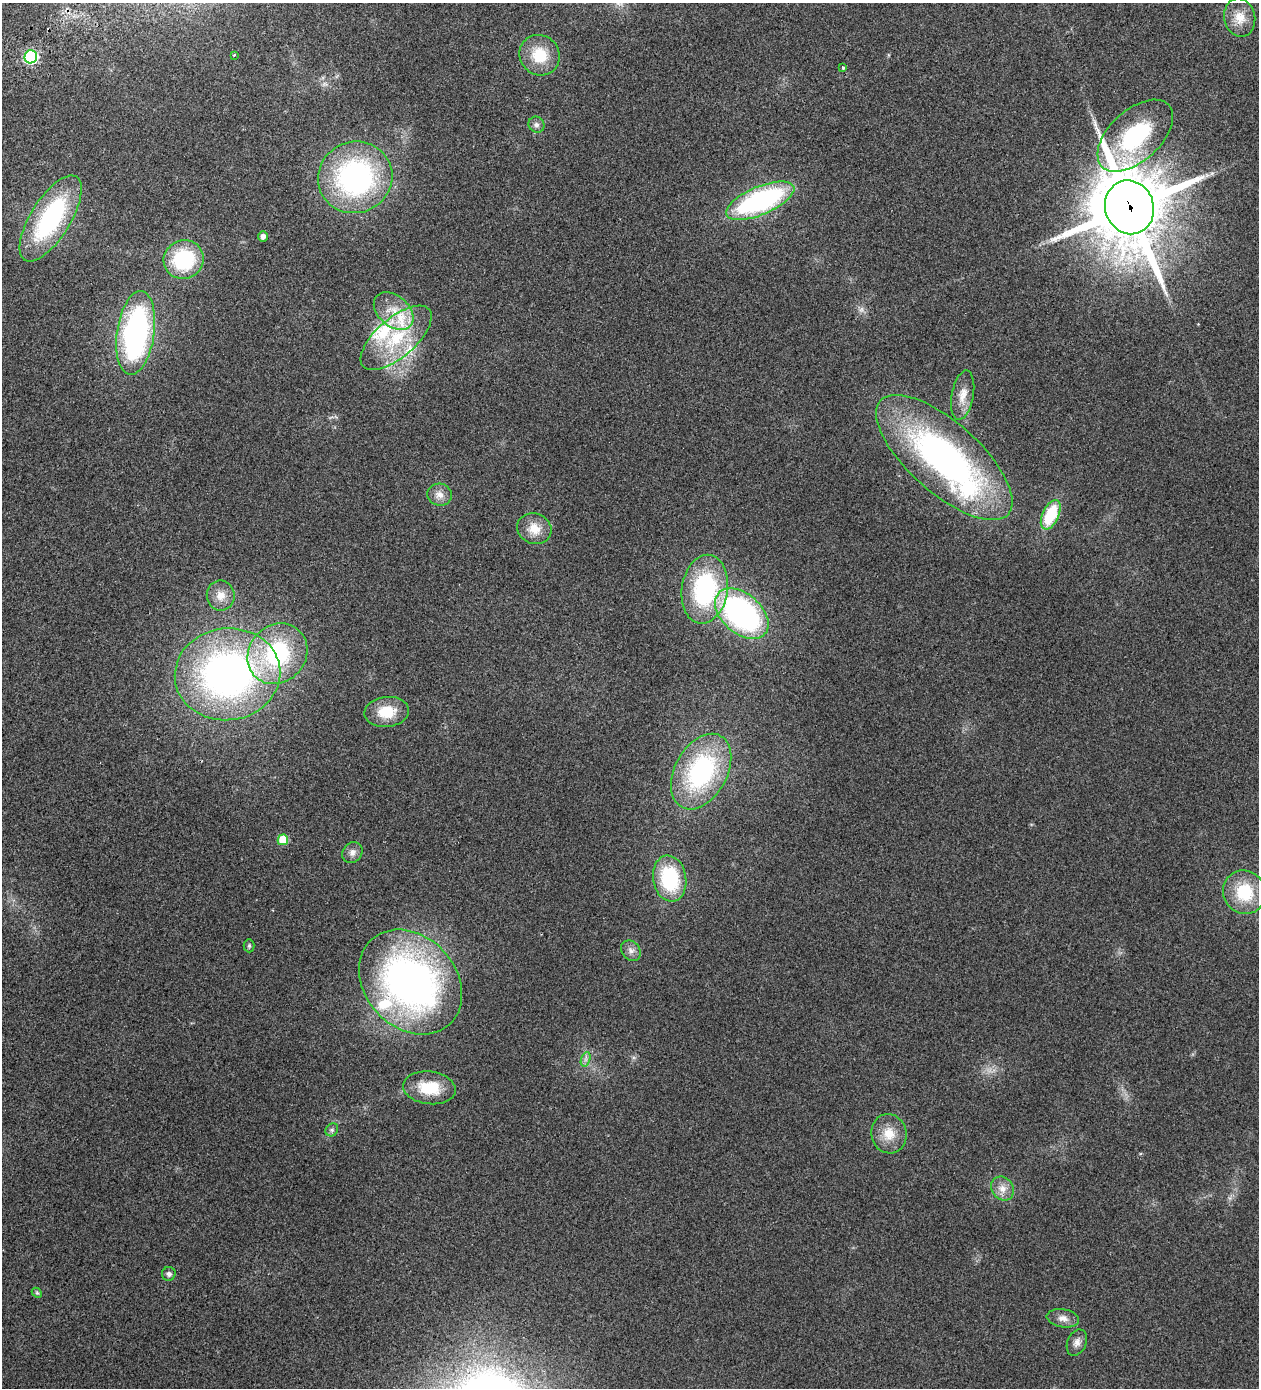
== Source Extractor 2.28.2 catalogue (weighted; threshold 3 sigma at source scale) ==
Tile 11 of 4 x 4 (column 3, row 3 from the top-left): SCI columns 2976-4232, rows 1528-2913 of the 5825 x 5828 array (HDU 1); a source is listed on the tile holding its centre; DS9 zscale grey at full resolution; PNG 1261 x 1390 px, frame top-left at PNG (2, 3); each listed source drawn as its Kron ellipse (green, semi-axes under 4 px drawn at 4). Shown black and unused: <1% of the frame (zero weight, under 2 of 3 exposures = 10% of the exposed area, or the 3 px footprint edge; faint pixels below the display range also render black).
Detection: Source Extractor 2.28.2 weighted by HDU 2 'WHT'; one run over the whole footprint, this tile lists its part. Background 0.127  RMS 0.018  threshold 0.0796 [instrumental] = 3 sigma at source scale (4.5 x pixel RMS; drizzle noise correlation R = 1.50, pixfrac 1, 0.05/0.05 arcsec/px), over >= 5 px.
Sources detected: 50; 1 too faint to see at this stretch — neither listed nor drawn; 5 inside a brighter listed object's ellipse — not listed separately; the other 44 listed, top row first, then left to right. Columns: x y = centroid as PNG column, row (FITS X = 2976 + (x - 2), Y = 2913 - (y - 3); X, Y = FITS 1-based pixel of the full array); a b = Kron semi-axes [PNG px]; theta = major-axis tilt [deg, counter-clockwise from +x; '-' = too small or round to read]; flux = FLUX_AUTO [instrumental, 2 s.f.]
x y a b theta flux
1240 18 19 15 -78 26
234 55 4 3 - 1.8
540 55 21 19 -47 50
31 57 6 6 - 280
843 68 3 3 - 3.1
536 125 8 7 - 5.7
1135 136 45 25 42 170
355 177 37 35 23 340
760 201 36 14 23 290
1129 207 27 24 -71 15000
51 218 49 20 58 210
263 236 5 5 - 8.1
184 260 20 19 - 120
394 311 23 15 -41 39
136 333 42 18 82 370
396 338 44 19 41 100
963 395 25 11 79 21
944 458 86 35 -42 580
439 495 12 11 - 13
1051 515 15 8 65 73
534 529 17 15 -22 27
705 589 35 23 81 210
221 596 15 14 - 20
742 614 31 19 -41 420
277 654 32 28 48 190
227 674 53 46 7 720
387 712 22 15 6 42
701 772 41 26 61 230
283 840 5 5 - 45
352 853 11 9 51 9
670 879 23 16 -80 120
1244 892 22 21 - 70
249 946 6 5 - 3
631 951 11 9 -48 9.2
411 982 57 45 -47 700
586 1059 7 4 71 4.7
429 1088 26 16 -7 54
332 1130 7 6 - 3.6
889 1134 20 17 -77 31
1002 1188 12 10 -52 15
169 1274 7 7 - 4.8
37 1293 6 4 -43 2.4
1063 1318 16 9 -9 12
1077 1343 14 9 66 9.6
Overlapping masked pixels (flux is a lower limit): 1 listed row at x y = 1129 207